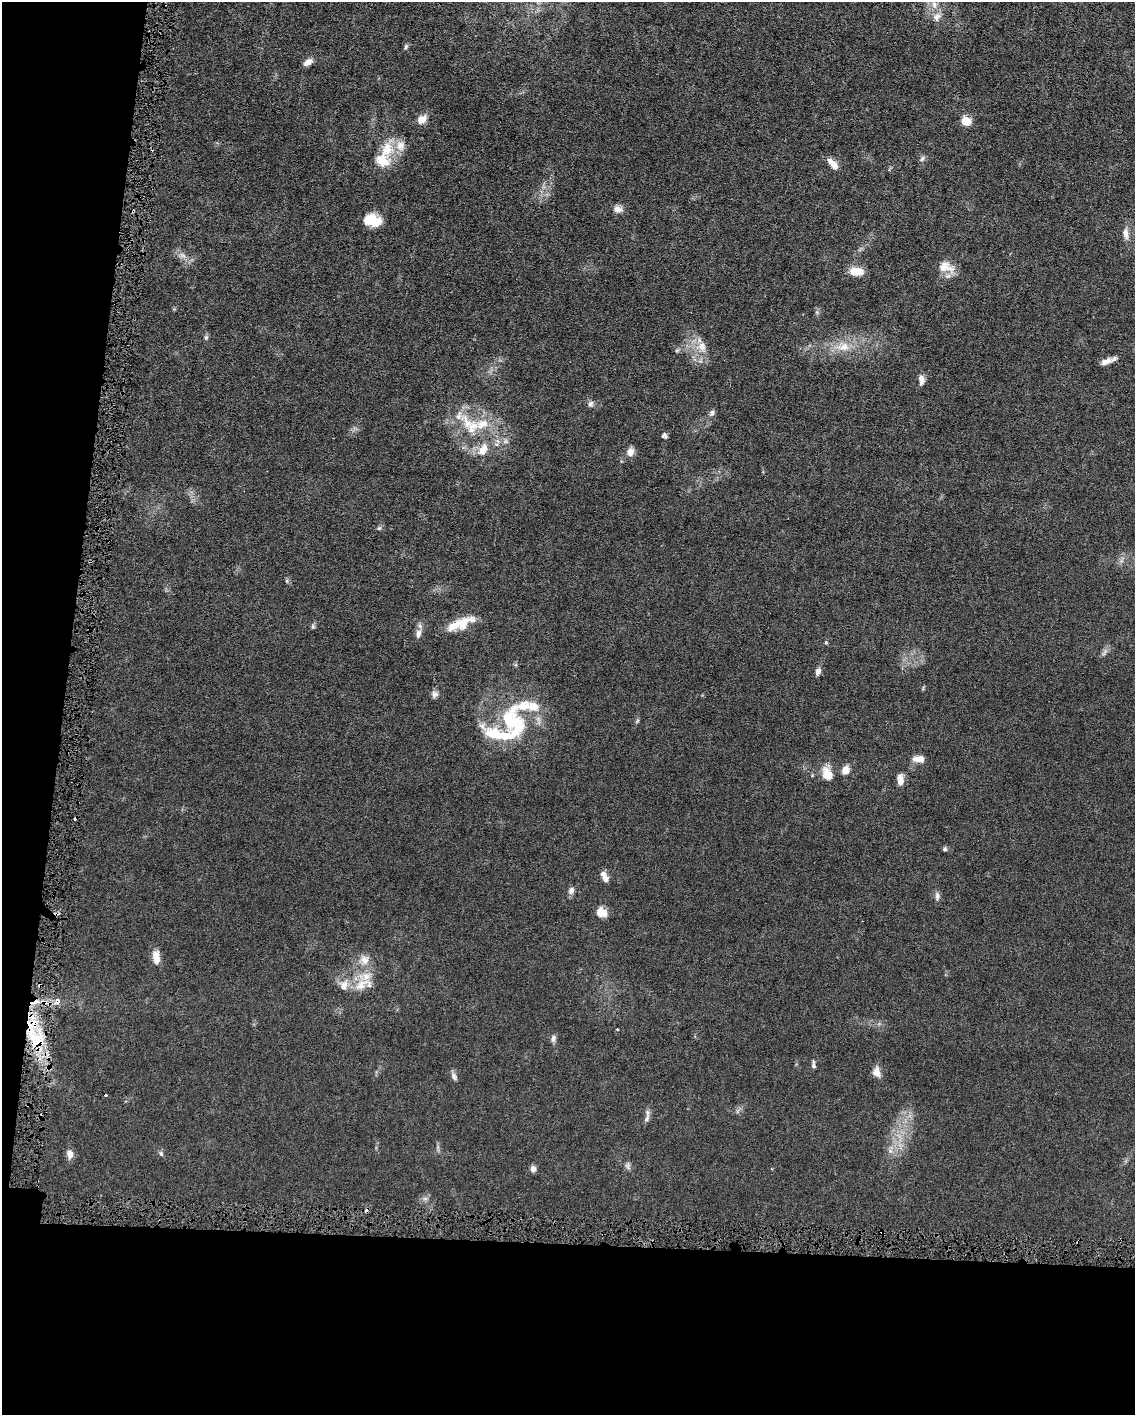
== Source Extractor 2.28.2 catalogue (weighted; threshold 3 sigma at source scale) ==
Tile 9 of 4 x 3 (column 1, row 3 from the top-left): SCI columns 1-1133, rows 112-1524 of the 4531 x 4566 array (HDU 1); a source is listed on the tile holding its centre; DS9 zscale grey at full resolution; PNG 1137 x 1417 px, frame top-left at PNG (2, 2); no overlay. Shown black and unused: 18% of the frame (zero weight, under 4 of 8 exposures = <1% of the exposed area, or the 3 px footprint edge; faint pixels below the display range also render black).
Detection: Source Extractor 2.28.2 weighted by HDU 2 'WHT'; one run over the whole footprint, this tile lists its part. Background 0.0155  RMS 0.0023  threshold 0.00928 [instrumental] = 3 sigma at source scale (4.09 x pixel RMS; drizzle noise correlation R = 1.36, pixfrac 0.8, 0.05/0.05 arcsec/px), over >= 5 px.
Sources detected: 91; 2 inside a brighter object's white glare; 7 cosmic-ray / hot-pixel residue — not listed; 12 inside a brighter listed object's ellipse — not listed separately; the other 70 listed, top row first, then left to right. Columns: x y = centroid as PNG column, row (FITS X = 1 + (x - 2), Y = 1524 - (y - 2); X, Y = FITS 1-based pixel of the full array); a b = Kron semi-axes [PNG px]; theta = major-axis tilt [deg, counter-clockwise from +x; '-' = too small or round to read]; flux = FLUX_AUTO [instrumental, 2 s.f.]
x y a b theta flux
934 4 9 7 -89 1.1
937 17 12 9 63 1.4
406 47 7 5 85 0.4
308 62 10 6 36 1.4
422 120 9 7 33 2.4
966 121 7 6 - 4.9
387 150 25 18 70 5.5
922 159 8 5 62 0.51
832 163 15 7 -48 2
617 209 11 8 -3 1.3
374 221 15 14 - 3.8
1125 234 17 8 -83 1.4
182 255 10 6 -19 0.98
946 267 22 13 -19 2.9
857 271 13 8 -5 3.9
206 337 7 5 -70 0.39
702 347 16 12 -85 2.6
843 347 21 13 8 4
677 350 6 4 19 0.3
1106 361 16 7 22 1.4
921 380 13 7 -86 1.2
590 404 8 7 - 0.72
712 413 9 6 57 0.65
459 416 15 7 65 1.6
472 427 23 15 55 5.2
664 436 7 6 - 0.49
505 441 8 6 0 0.68
483 450 17 10 63 2.9
630 452 10 8 77 1.6
379 528 6 5 - 0.35
90 561 4 3 - 0.35
287 581 6 4 -72 0.29
460 624 36 11 22 5
313 626 7 5 -69 0.4
418 633 12 7 76 1.2
1104 652 14 4 57 0.68
818 671 9 6 72 0.88
435 695 9 7 23 0.78
523 706 46 14 18 6.7
637 721 6 4 71 0.28
510 734 51 15 33 10
919 759 15 8 0 1.6
845 770 9 8 - 1.8
827 774 17 12 -64 3
900 780 12 6 -86 1.8
945 849 6 5 - 0.39
605 879 8 7 - 1.1
571 890 9 7 75 0.87
937 896 11 6 90 0.72
601 912 12 10 -22 2.2
156 958 17 8 -83 2.2
364 960 14 14 - 2.3
365 977 24 13 23 4.1
40 985 5 4 - 0.39
57 1001 7 6 - 0.95
44 1002 7 4 -19 0.64
617 1029 4 3 - 0.16
34 1037 25 18 -23 8.1
553 1038 10 6 79 0.7
813 1065 10 5 -89 0.54
877 1072 14 9 -83 1.5
454 1076 12 7 -59 0.76
106 1095 3 3 - 0.3
646 1119 15 6 65 0.84
890 1151 7 6 - 0.69
70 1154 10 7 -85 1.4
161 1154 8 5 -63 0.41
628 1166 10 6 -82 0.61
533 1169 7 6 - 0.91
425 1198 7 4 -1 0.48
Overlapping masked pixels (flux is a lower limit): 5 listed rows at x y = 90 561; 40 985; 57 1001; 44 1002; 34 1037